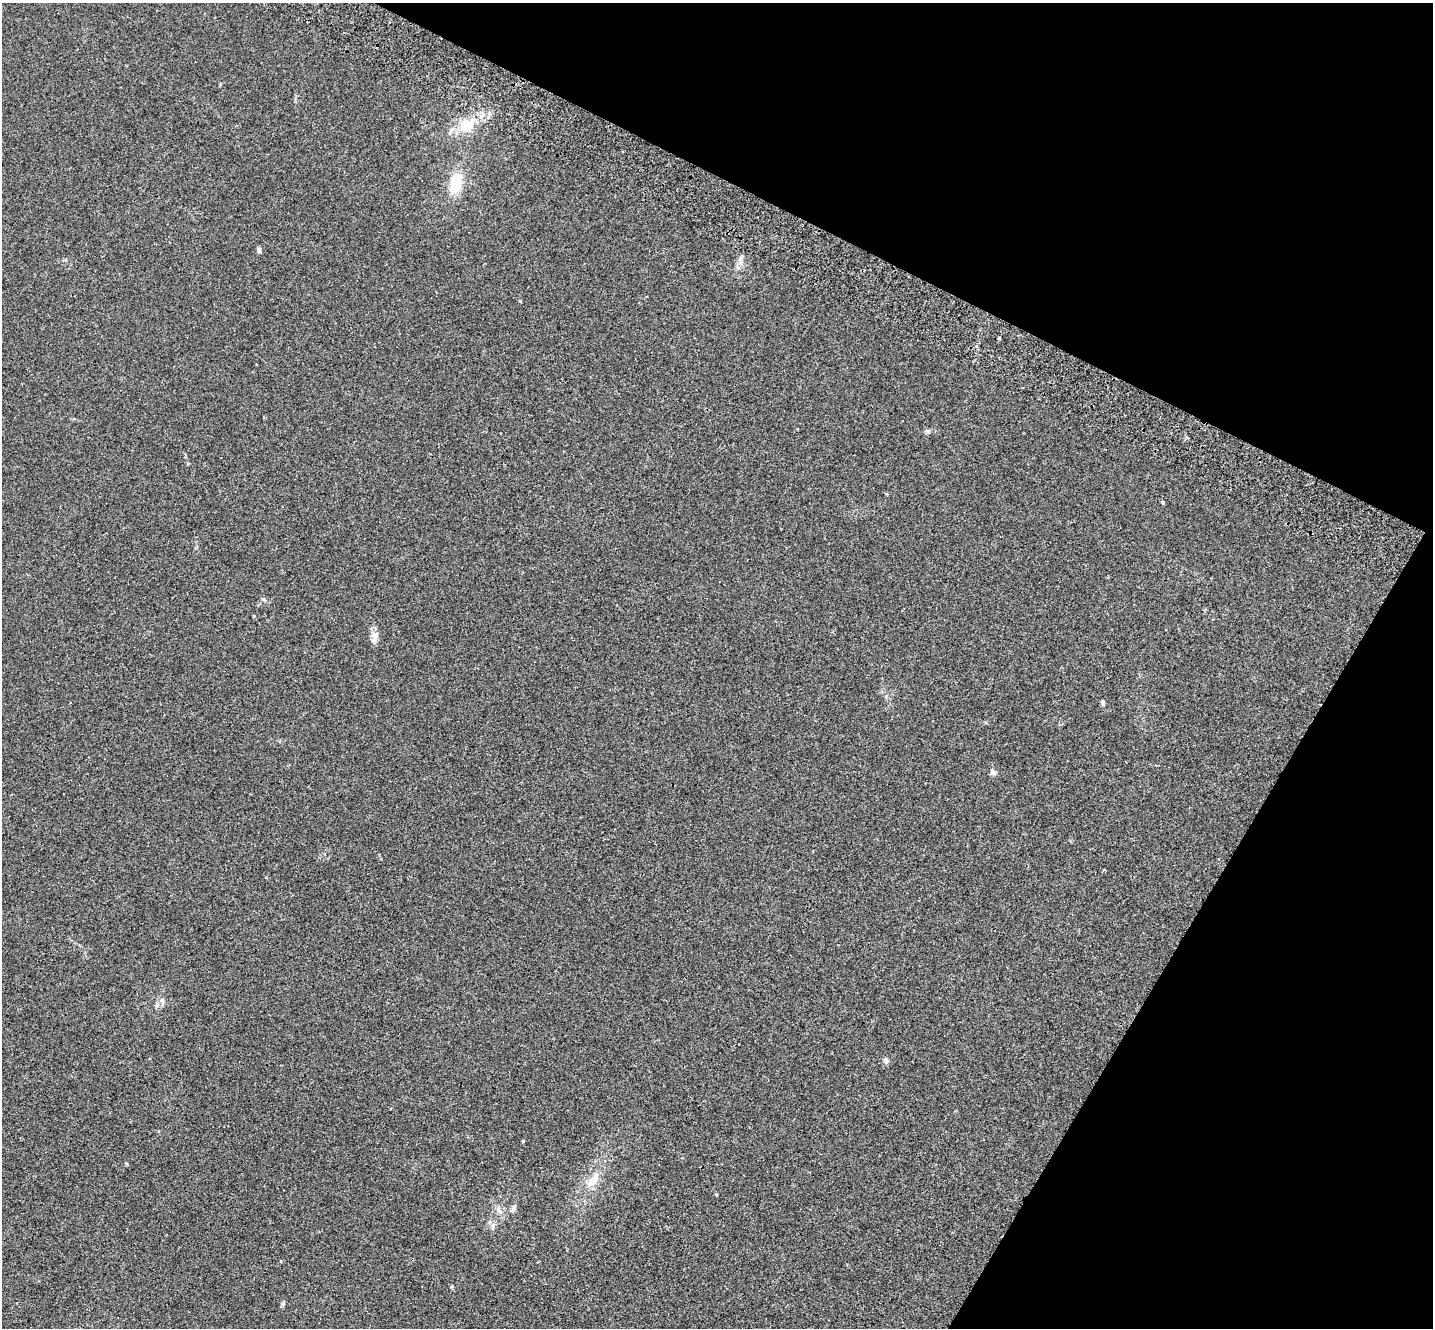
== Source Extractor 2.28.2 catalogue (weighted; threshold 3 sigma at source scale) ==
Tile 8 of 4 x 4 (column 4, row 2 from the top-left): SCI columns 4327-5757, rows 2990-4315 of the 5789 x 5842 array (HDU 1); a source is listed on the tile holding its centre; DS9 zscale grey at full resolution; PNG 1435 x 1330 px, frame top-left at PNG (2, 3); no overlay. Shown black and unused: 25% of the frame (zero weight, under 2 of 3 exposures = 3% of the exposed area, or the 3 px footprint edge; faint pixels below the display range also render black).
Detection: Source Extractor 2.28.2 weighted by HDU 2 'WHT'; one run over the whole footprint, this tile lists its part. Background 0.0141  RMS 0.0061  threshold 0.0276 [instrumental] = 3 sigma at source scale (4.5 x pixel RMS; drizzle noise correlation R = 1.50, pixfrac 1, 0.05/0.05 arcsec/px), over >= 5 px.
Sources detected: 19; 1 inside a brighter listed object's ellipse — not listed separately; the other 18 listed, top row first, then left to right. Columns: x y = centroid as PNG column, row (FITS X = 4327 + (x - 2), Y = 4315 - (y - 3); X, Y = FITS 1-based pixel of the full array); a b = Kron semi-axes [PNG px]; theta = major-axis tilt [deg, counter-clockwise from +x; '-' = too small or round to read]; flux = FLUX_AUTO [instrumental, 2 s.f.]
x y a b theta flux
490 114 6 4 -89 1.1
467 125 6 6 - 30
455 184 22 13 76 16
259 250 6 5 - 1.6
740 260 9 4 85 1.6
999 338 3 3 - 3
1162 502 5 4 - 0.64
375 635 10 8 -2 3.1
1103 703 5 4 - 1.8
992 771 8 7 - 1.6
162 1001 11 5 -78 1.6
157 1005 7 4 71 1.1
886 1060 8 5 -64 1.3
523 1141 4 3 - 0.51
591 1181 16 11 74 6.9
513 1208 10 6 73 1.7
499 1210 12 5 -62 2.4
493 1227 9 4 90 1.5
Unlisted compact peaks at least as high as the median listed source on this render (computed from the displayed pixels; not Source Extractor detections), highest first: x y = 928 431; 520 301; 282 1304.